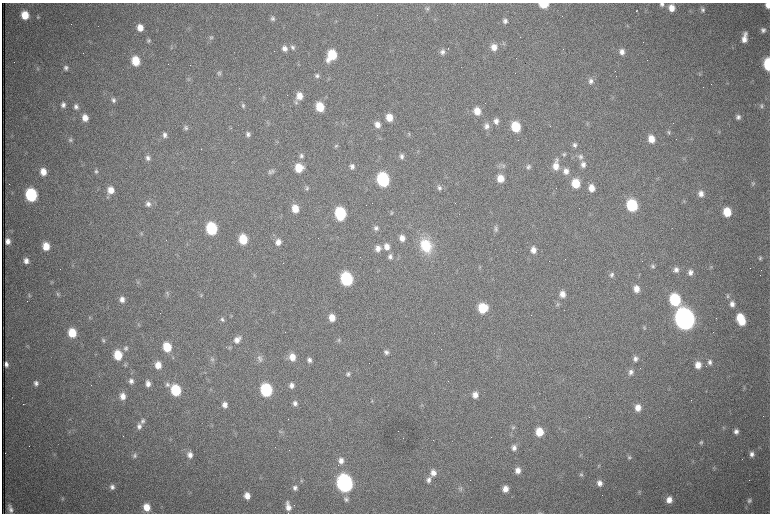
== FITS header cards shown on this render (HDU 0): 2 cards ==
NAXIS1  =                 1536 /fastest changing axis
NAXIS2  =                 1023 /next to fastest changing axis

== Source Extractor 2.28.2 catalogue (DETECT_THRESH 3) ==
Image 1536 x 1023 px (HDU 0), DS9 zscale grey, zoomed out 1/2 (1 PNG px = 2 x 2 image px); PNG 772 x 516 px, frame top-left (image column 1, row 1022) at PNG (2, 3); no overlay
Background 984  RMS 15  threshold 45.5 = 3 sigma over >= 5 px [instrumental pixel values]
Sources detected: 299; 80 cannot appear on this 1/2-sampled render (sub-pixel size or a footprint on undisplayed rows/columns) and are not listed; the other 219 listed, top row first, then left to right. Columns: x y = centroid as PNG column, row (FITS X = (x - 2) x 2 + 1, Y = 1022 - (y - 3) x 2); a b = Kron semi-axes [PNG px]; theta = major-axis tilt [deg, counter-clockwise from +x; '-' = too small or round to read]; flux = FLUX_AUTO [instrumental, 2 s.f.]
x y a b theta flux
543 4 6 4 -1 1.1e+05
662 4 6 5 - 9.4e+03
768 5 5 4 - 2.1e+04
427 8 7 5 -55 7.1e+03
671 8 7 6 - 3.3e+04
702 10 7 6 - 9.5e+03
636 11 2 1 - 4.3e+03
25 15 7 6 - 6.5e+04
38 17 5 4 - 4.0e+03
272 18 6 5 - 8.0e+03
505 21 7 6 - 1.2e+04
627 26 4 3 - 3.4e+03
140 27 6 5 - 3.1e+04
189 29 6 2 -72 2.6e+03
763 30 6 5 - 1.1e+04
745 34 7 6 - 1.0e+04
211 37 6 5 - 6.3e+03
744 39 8 6 89 2.4e+04
149 41 6 4 64 5.6e+03
293 47 6 6 - 8.8e+03
494 47 7 6 - 2.9e+04
285 48 7 6 - 1.8e+04
442 52 6 6 - 1.2e+04
622 52 7 6 - 1.7e+04
332 55 9 6 61 1.3e+05
136 61 7 6 - 8.9e+04
768 64 8 5 -85 2.2e+05
190 65 2 1 - 9.8e+04
38 68 6 5 - 5.4e+03
66 68 7 6 - 1.0e+04
219 73 6 5 - 5.6e+03
700 73 6 4 -69 5.1e+03
317 76 6 6 - 9.3e+03
188 79 5 4 - 4.5e+03
328 79 5 3 - 3.0e+03
591 81 8 7 - 1.5e+04
727 83 3 2 - 1.7e+03
299 96 8 6 -85 3.4e+04
263 97 6 2 -80 2.6e+03
113 100 7 6 - 1.1e+04
296 102 7 5 78 6.2e+03
63 105 7 6 - 1.3e+04
243 105 6 5 - 6.8e+03
761 106 7 5 85 6.7e+03
76 107 7 6 - 1.2e+04
320 107 7 6 - 9.3e+04
477 111 7 6 - 4.3e+04
389 117 7 6 - 4.3e+04
738 117 6 5 - 1.2e+04
85 118 7 6 - 3.0e+04
496 121 7 6 - 1.7e+04
377 125 7 6 - 2.3e+04
487 126 8 7 - 1.7e+04
516 127 7 6 - 1.3e+05
186 128 7 5 -68 8.3e+03
669 132 6 5 - 6.9e+03
719 132 4 3 - 2.9e+03
248 134 6 5 - 9.5e+03
409 134 5 4 - 4.3e+03
165 135 7 6 - 1.2e+04
651 139 7 6 - 4.2e+04
70 140 6 5 - 6.4e+03
575 145 6 6 - 9.6e+03
336 146 6 5 - 5.7e+03
201 149 2 1 - 2.3e+03
564 154 6 5 - 6.1e+03
301 156 7 5 76 8.8e+03
401 156 7 5 -71 1.1e+04
580 157 8 7 - 1.3e+04
148 158 7 6 - 1.3e+04
583 165 8 7 - 1.6e+04
352 166 7 5 -82 1.2e+04
499 166 6 4 59 5.9e+03
503 166 6 4 72 5.2e+03
556 166 11 6 83 3.7e+04
528 167 6 5 - 8.7e+03
299 168 7 7 - 7.2e+04
96 171 6 6 - 7.3e+03
271 171 9 5 29 9.8e+03
566 171 7 6 - 1.9e+04
43 172 7 6 - 3.6e+04
500 178 7 6 - 4.1e+04
383 180 8 7 - 4.8e+05
576 183 7 6 - 8.4e+04
753 184 7 5 -87 5.2e+03
439 187 8 6 89 1.1e+04
307 188 6 4 85 6.1e+03
591 188 7 6 - 3.4e+04
111 190 8 7 - 3.6e+04
701 194 7 6 - 2.0e+04
31 195 8 7 - 3.7e+05
108 197 6 4 83 5.7e+03
684 201 5 4 - 4.0e+03
148 204 7 7 - 1.4e+04
632 205 8 7 - 2.6e+05
295 209 7 6 - 4.7e+04
392 212 5 4 - 3.7e+03
727 212 8 6 -81 8.5e+04
340 213 8 7 - 2.8e+05
376 228 6 6 - 8.9e+03
211 229 8 6 -78 2.9e+05
495 229 8 5 85 8.0e+03
141 233 5 4 - 4.3e+03
402 238 7 6 - 2.5e+04
243 239 7 6 - 1.1e+05
8 241 5 4 - 1.7e+04
278 242 7 6 - 2.4e+04
46 246 7 6 - 5.1e+04
387 246 8 7 - 2.6e+04
426 246 17 13 -72 1.2e+05
378 248 8 7 - 2.1e+04
533 250 7 6 - 2.3e+04
390 256 7 6 - 1.2e+04
760 258 6 5 - 6.3e+03
26 261 7 6 - 1.7e+04
653 266 7 5 -78 7.4e+03
711 267 5 4 - 3.8e+03
676 270 7 6 - 1.3e+04
690 272 7 6 - 1.7e+04
254 275 5 4 - 3.6e+03
611 275 7 5 81 9.8e+03
346 279 8 7 - 4.4e+05
52 282 5 3 - 3.2e+03
138 282 6 3 41 3.5e+03
636 289 7 6 - 2.9e+04
167 293 9 3 -79 5.8e+03
58 294 6 5 - 5.9e+03
562 294 7 6 - 2.7e+04
29 295 7 4 -85 4.6e+03
201 295 5 4 - 4.4e+03
728 296 6 5 - 6.5e+03
122 299 7 6 - 1.9e+04
675 300 8 6 -73 2.8e+05
557 304 6 5 - 5.7e+03
732 304 8 7 - 1.8e+04
482 308 7 7 - 1.2e+05
90 317 3 3 - 2.9e+03
332 318 7 6 - 3.9e+04
740 318 8 7 - 8.5e+04
222 319 6 5 - 7.5e+03
685 319 9 8 - 4.7e+06
742 321 6 5 - 5.1e+04
138 324 6 4 -85 4.4e+03
644 328 5 4 - 4.5e+03
72 333 7 6 - 8.4e+04
237 339 10 7 44 2.3e+04
103 340 6 5 - 6.0e+03
339 340 6 5 - 5.3e+03
27 346 5 2 - 2.3e+03
167 347 8 6 -74 9.4e+04
229 347 5 3 - 3.7e+03
126 348 7 6 - 1.1e+04
386 352 6 6 - 1.1e+04
118 355 7 6 - 9.5e+04
292 357 7 7 - 3.9e+04
260 358 9 8 - 1.4e+04
212 359 6 6 - 7.6e+03
635 359 6 5 - 1.2e+04
309 360 6 6 - 1.2e+04
710 362 7 5 -89 1.2e+04
6 364 5 3 - 1.1e+04
125 364 6 4 -66 5.2e+03
158 365 7 6 - 3.8e+04
698 365 7 6 - 3.0e+04
631 372 7 6 - 1.2e+04
348 374 6 5 - 7.8e+03
131 381 6 6 - 1.3e+04
36 383 7 6 - 1.2e+04
148 384 6 5 - 1.8e+04
167 384 6 6 - 8.8e+03
292 385 7 6 - 1.4e+04
744 388 5 2 - 2.3e+03
176 390 7 6 - 2.0e+05
266 390 8 7 - 3.6e+05
475 395 7 6 - 2.3e+04
123 396 7 6 - 2.6e+04
372 401 4 4 - 4.0e+03
295 403 7 5 -74 1.3e+04
23 404 2 1 - 1.4e+03
225 405 6 5 - 1.8e+04
422 405 4 4 - 3.3e+03
638 408 8 7 - 3.2e+04
143 421 7 6 - 9.6e+03
139 426 8 6 -87 1.5e+04
513 427 6 5 - 5.7e+03
736 431 6 5 - 1.3e+04
281 432 4 3 - 4.1e+03
539 432 7 6 - 6.9e+04
170 440 4 2 - 2.1e+03
701 442 6 5 - 6.5e+03
514 448 7 6 - 1.5e+04
752 454 7 5 79 1.5e+04
134 455 6 5 - 8.5e+03
190 455 7 6 - 1.9e+04
581 455 5 3 - 3.8e+03
629 457 6 5 - 6.6e+03
341 461 8 6 -87 2.1e+04
713 468 5 2 - 2.8e+03
518 470 6 6 - 2.3e+04
433 473 8 7 - 2.4e+04
581 474 6 6 - 6.6e+03
429 480 8 6 73 1.4e+04
301 481 5 3 - 3.7e+03
345 483 9 7 -76 1.5e+06
599 483 7 6 - 1.7e+04
112 487 6 5 - 1.2e+04
295 488 6 6 - 1.1e+04
461 489 7 3 -84 6.2e+03
505 489 6 5 - 2.8e+04
640 492 6 3 89 4.0e+03
247 495 7 6 - 2.9e+04
62 498 6 5 - 4.9e+03
346 499 7 6 - 1.0e+04
669 500 7 6 - 2.8e+04
749 501 6 5 - 7.5e+03
288 506 10 5 -79 2.5e+04
147 507 7 6 - 4.9e+04
10 509 11 5 -78 1.7e+04
540 513 6 4 -2 4.4e+03
At the frame edge (FLAGS 8, measured only in part): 5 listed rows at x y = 543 4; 662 4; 768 5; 768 64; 540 513
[80 sub-pixel or undisplayed-footprint detections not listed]